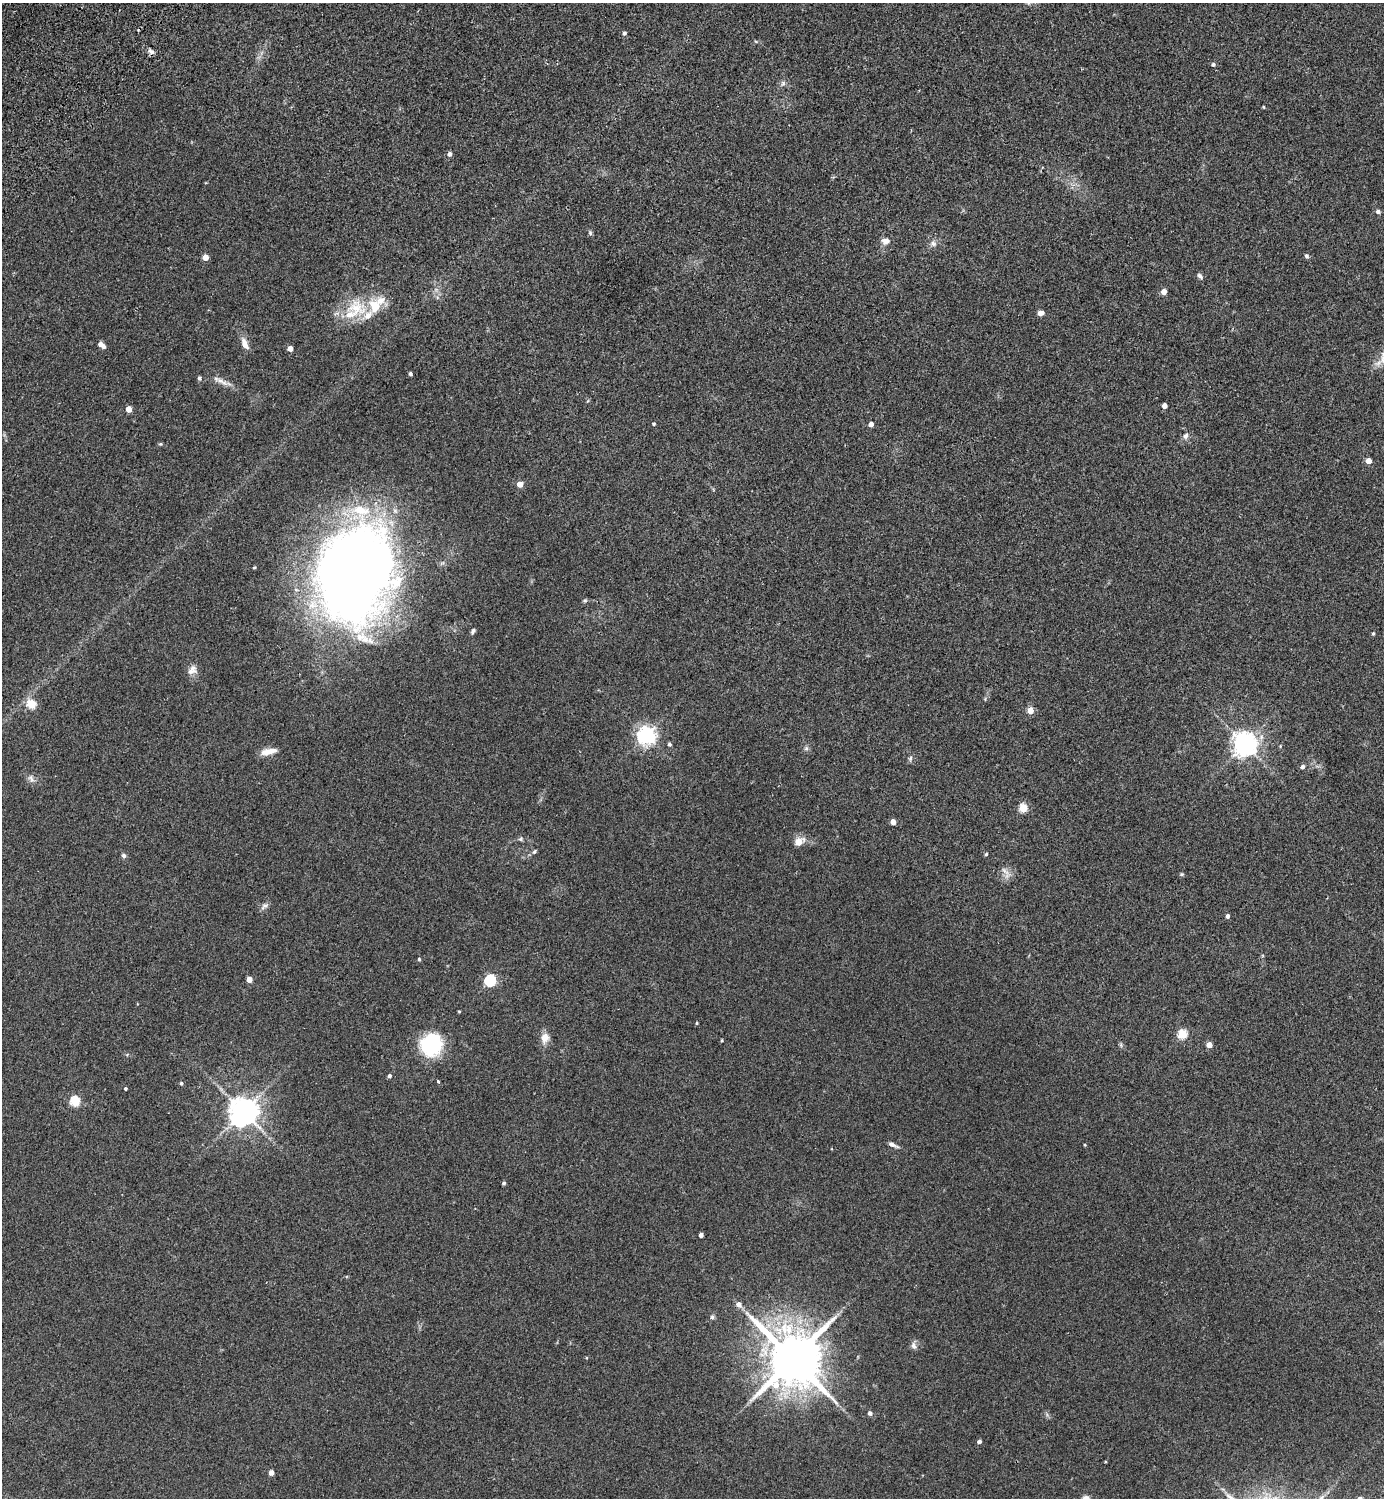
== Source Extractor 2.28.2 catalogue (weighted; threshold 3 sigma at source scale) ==
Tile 11 of 4 x 4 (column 3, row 3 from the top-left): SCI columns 2966-4347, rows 1540-3035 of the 6072 x 6072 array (HDU 1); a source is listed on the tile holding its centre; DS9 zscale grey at full resolution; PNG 1386 x 1500 px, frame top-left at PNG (2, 3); no overlay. Shown black and unused: <1% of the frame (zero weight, under 2 of 3 exposures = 3% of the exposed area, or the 3 px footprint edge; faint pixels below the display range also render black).
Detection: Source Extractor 2.28.2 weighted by HDU 2 'WHT'; one run over the whole footprint, this tile lists its part. Background 0.0481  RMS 0.0088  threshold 0.0397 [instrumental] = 3 sigma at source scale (4.5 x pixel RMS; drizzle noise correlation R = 1.50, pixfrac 1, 0.05/0.05 arcsec/px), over >= 5 px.
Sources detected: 93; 1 inside a brighter object's white glare — not listed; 6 inside a brighter listed object's ellipse — not listed separately; the other 86 listed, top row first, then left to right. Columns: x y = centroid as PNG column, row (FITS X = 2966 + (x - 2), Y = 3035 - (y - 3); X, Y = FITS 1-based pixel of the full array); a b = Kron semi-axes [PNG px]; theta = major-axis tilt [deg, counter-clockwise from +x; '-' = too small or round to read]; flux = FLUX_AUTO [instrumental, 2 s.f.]
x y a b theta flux
624 33 5 4 - 2.2
151 52 9 5 -32 2.8
1213 64 5 5 - 1.8
783 83 8 6 64 2.3
1263 107 3 3 - 0.75
449 154 5 4 - 3.1
1378 211 6 5 - 1.8
590 233 7 5 -71 1.4
885 241 10 8 1 4.6
933 243 9 8 - 3.2
1307 256 6 5 - 1.6
205 257 4 4 - 11
1200 276 8 5 -45 2.3
1164 292 4 4 - 8.4
356 308 30 24 -17 33
1041 313 5 4 - 6.8
245 344 16 7 -65 6.5
101 345 7 4 -40 7.6
290 348 4 4 - 6.3
1383 357 24 9 75 8.9
410 374 4 3 - 1.9
199 378 4 4 - 2
222 381 29 6 -24 6.3
1164 406 4 4 - 5.7
129 409 4 4 - 11
654 424 4 4 - 1.1
871 424 4 4 - 5.9
1185 436 7 6 - 3.3
160 444 5 4 - 0.98
1369 461 4 4 - 11
520 484 4 4 - 8.9
254 567 4 3 - 0.94
356 572 97 74 71 880
585 600 5 4 - 1.1
473 631 7 5 59 1.7
1373 633 4 4 - 1.2
192 670 14 11 27 5.6
31 704 5 5 - 38
1030 710 4 4 - 14
646 735 6 6 - 380
669 744 5 4 - 1.8
1245 744 7 7 - 740
806 748 7 5 45 1.8
268 751 19 7 11 8.4
910 758 8 5 69 1.8
1303 767 5 4 - 3
31 779 13 7 -60 3.6
1023 808 5 5 - 34
893 822 4 4 - 7.2
520 839 6 5 - 1.4
798 842 6 5 - 18
535 851 7 5 46 1.5
986 854 4 3 - 1.4
124 856 7 5 -46 1.9
1005 871 16 5 -47 3.6
1182 874 5 4 - 1.1
264 906 13 6 33 2.9
1228 916 5 4 - 2.5
419 959 4 3 - 1.3
249 979 4 4 - 8.3
490 980 5 5 - 100
459 1011 3 3 - 0.77
697 1023 4 3 - 0.97
1182 1034 5 5 - 47
545 1038 14 11 78 7
722 1040 3 3 - 0.85
431 1045 26 24 66 47
1121 1045 7 4 -72 1.3
1209 1045 4 4 - 10
389 1076 4 4 - 2
438 1081 3 3 - 1.6
181 1083 4 4 - 1.4
125 1088 3 3 - 1.3
75 1101 5 5 - 55
243 1111 8 8 - 1200
892 1144 12 5 -26 3.4
1085 1145 5 3 - 0.68
504 1183 4 4 - 1.4
701 1235 4 4 - 3.5
739 1304 7 6 - 4.3
712 1317 6 5 - 1.6
913 1345 10 7 -72 3.2
793 1359 16 14 -53 5900
870 1413 5 4 - 2.6
979 1441 4 4 - 3
271 1473 4 4 - 6
Isophote crosses this tile's border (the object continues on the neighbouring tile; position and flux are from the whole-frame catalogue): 1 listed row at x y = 1383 357